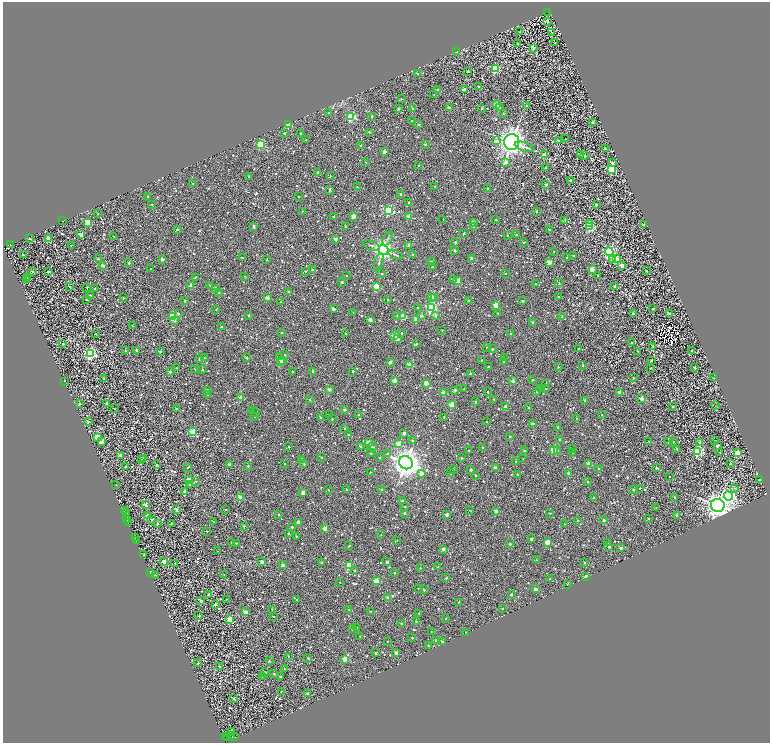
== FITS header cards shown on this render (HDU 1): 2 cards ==
NAXIS1  =                 1535
NAXIS2  =                 1481

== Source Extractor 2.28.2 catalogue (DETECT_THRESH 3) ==
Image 1535 x 1481 px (HDU 1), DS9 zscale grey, zoomed out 1/2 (1 PNG px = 2 x 2 image px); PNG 772 x 745 px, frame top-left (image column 2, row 1481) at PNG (3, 2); each listed source drawn as its Kron ellipse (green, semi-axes under 4 px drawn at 4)
Background 1.43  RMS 2.8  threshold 8.3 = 3 sigma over >= 5 px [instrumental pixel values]
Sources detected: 1577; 357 cannot appear on this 1/2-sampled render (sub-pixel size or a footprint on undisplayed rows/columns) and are neither listed nor drawn; of the other 1220, the 500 brightest by FLUX_AUTO listed and drawn (720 fainter detections omitted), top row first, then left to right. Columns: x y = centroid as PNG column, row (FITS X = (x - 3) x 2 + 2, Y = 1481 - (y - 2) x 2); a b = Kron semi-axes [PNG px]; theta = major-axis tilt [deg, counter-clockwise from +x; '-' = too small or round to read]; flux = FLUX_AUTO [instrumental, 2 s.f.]
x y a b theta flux
548 13 3 1 - 3000
547 22 4 2 - 740
520 32 2 2 - 1100
552 32 2 2 - 1400
517 43 2 2 - 610
555 43 2 2 - 700
533 49 2 2 - 3000
457 51 2 2 - 8300
495 68 3 3 - 41000
468 71 3 2 - 1500
417 73 2 2 - 810
478 86 2 2 - 1500
437 90 2 2 - 2300
464 90 2 2 - 5500
434 95 2 2 - 900
401 99 2 2 - 1100
496 104 2 2 - 8700
527 106 2 2 - 2300
449 108 2 2 - 4000
499 108 2 2 - 8100
398 109 2 2 - 2700
413 109 2 2 - 1500
482 109 2 2 - 900
328 113 2 2 - 1400
503 113 2 2 - 570
351 116 3 3 - 55000
372 116 2 2 - 2200
412 120 2 2 - 950
593 122 2 2 - 1300
289 125 2 2 - 10000
419 125 2 2 - 1800
369 132 2 2 - 940
284 133 2 2 - 1600
301 134 2 2 - 1600
565 139 2 2 - 560
306 140 2 2 - 860
558 140 2 2 - 3100
496 141 3 3 - 2800
512 142 8 7 - 430000
260 144 3 3 - 45000
425 144 2 2 - 2700
361 146 3 2 - 1600
524 147 10 4 -20 2200
605 149 2 2 - 550
384 152 2 2 - 6400
581 154 2 2 - 1300
544 155 3 2 - 4600
585 156 2 2 - 630
365 162 2 2 - 720
506 162 2 2 - 4300
612 163 2 2 - 2500
418 165 2 2 - 670
545 168 2 2 - 620
611 170 3 3 - 33000
318 172 2 2 - 3700
249 176 2 2 - 1500
330 176 2 2 - 980
570 180 2 2 - 1600
193 183 2 2 - 1100
546 184 2 2 - 2800
435 186 2 2 - 630
357 187 2 2 - 1200
488 189 2 2 - 1300
330 190 2 2 - 920
400 194 2 2 - 1200
148 197 2 2 - 1500
298 197 2 2 - 870
409 203 2 2 - 880
152 204 2 2 - 880
596 205 2 2 - 1700
302 211 2 2 - 620
389 211 3 3 - 66000
536 212 2 2 - 1400
98 214 2 2 - 840
333 216 2 2 - 1700
353 216 2 2 - 7400
409 216 2 2 - 5900
443 219 2 2 - 560
496 220 2 2 - 1000
565 220 2 2 - 530
63 221 2 1 - 1900
88 222 2 2 - 16000
473 222 2 2 - 3000
589 223 3 2 - 16000
643 225 2 2 - 1500
254 226 2 2 - 1800
345 226 2 2 - 620
473 227 2 2 - 3200
590 227 3 3 - 34000
177 229 2 2 - 1700
549 230 2 2 - 670
81 234 2 2 - 9900
463 234 3 2 - 1000
507 235 2 2 - 680
517 235 2 2 - 1900
114 236 2 2 - 590
388 238 7 2 60 620
29 239 2 2 - 2800
49 239 2 2 - 16000
335 239 2 2 - 3200
455 242 2 2 - 2300
524 242 2 2 - 760
10 245 3 2 - 730
71 245 2 2 - 720
371 245 9 2 -19 850
409 245 2 2 - 2600
383 250 5 5 - 280000
455 250 2 2 - 1700
554 251 2 2 - 600
609 252 4 4 - 96000
413 254 2 2 - 1000
23 255 2 2 - 1200
396 255 8 2 -23 550
574 256 2 2 - 780
567 257 2 2 - 1100
243 258 2 2 - 860
98 259 2 2 - 1500
162 259 2 2 - 5100
472 259 2 2 - 5700
616 259 2 2 - 13000
267 260 2 2 - 620
612 260 2 2 - 5300
431 261 3 2 - 680
379 262 9 2 75 740
550 262 2 2 - 11000
129 263 2 2 - 1400
103 265 2 2 - 3300
622 265 3 2 - 4500
432 267 2 2 - 890
150 269 2 2 - 660
592 269 2 2 - 15000
312 270 2 2 - 2400
48 271 3 2 - 1400
305 271 2 2 - 630
647 271 2 2 - 810
32 272 2 2 - 1200
382 274 2 2 - 1000
506 274 2 2 - 700
346 275 2 2 - 730
598 275 2 2 - 670
245 276 3 2 - 650
27 278 2 2 - 590
195 278 4 3 - 580
453 279 2 2 - 1400
26 280 2 2 - 640
458 281 3 2 - 15000
342 282 2 2 - 1100
559 283 2 2 - 600
535 284 2 2 - 560
210 285 2 2 - 980
69 286 2 2 - 660
191 286 2 2 - 6800
376 286 3 3 - 24000
615 286 2 2 - 5000
87 287 2 2 - 900
216 288 2 2 - 870
95 289 2 2 - 630
289 292 2 2 - 2700
219 293 2 2 - 590
90 295 2 2 - 710
432 297 2 2 - 6200
559 297 2 2 - 900
123 298 2 2 - 1000
267 298 2 2 - 5600
435 298 2 2 - 3600
388 299 2 2 - 930
86 300 2 2 - 640
185 300 2 2 - 1300
469 301 2 2 - 1800
522 301 2 2 - 1500
281 302 2 2 - 570
496 305 2 2 - 12000
418 308 2 2 - 600
431 308 4 3 - 71000
653 308 2 2 - 940
333 309 2 2 - 4200
216 310 2 2 - 760
353 312 2 2 - 540
498 313 2 2 - 560
179 314 2 2 - 740
633 314 2 2 - 1200
670 314 3 2 - 5100
249 315 2 2 - 1300
397 315 4 2 - 600
436 315 3 2 - 1800
173 316 3 3 - 40000
403 316 2 2 - 19000
421 316 2 2 - 2400
562 317 2 2 - 570
416 319 3 2 - 5700
370 320 2 2 - 4800
175 321 2 2 - 670
533 322 2 2 - 3100
132 326 2 2 - 900
221 327 2 2 - 1900
442 330 2 2 - 520
282 332 2 2 - 590
346 333 2 2 - 570
401 333 2 2 - 1200
96 334 2 2 - 620
510 334 2 2 - 1200
395 336 2 2 - 16000
397 339 4 2 - 3400
632 343 2 2 - 680
62 344 3 2 - 870
416 344 2 2 - 1300
653 346 2 2 - 610
487 347 2 2 - 680
578 348 2 2 - 550
492 349 2 2 - 1600
125 350 2 2 - 1400
137 350 2 2 - 2900
638 351 2 2 - 690
691 351 2 2 - 1300
160 352 2 2 - 1400
90 353 4 4 - 90000
285 355 2 2 - 1100
280 356 2 2 - 570
204 358 2 2 - 530
247 358 3 2 - 880
504 358 2 2 - 860
199 359 2 2 - 1100
482 360 2 2 - 650
651 360 2 2 - 1600
282 361 2 2 - 2600
280 362 2 2 - 13000
390 362 2 2 - 4000
504 362 2 2 - 1400
410 365 3 2 - 12000
582 366 2 2 - 880
488 367 2 2 - 700
558 367 2 2 - 970
176 368 2 2 - 610
650 368 2 2 - 660
695 368 2 2 - 2000
195 369 2 2 - 640
203 369 2 2 - 830
292 371 2 2 - 540
353 371 2 2 - 1400
170 372 2 2 - 1100
312 372 3 1 - 670
470 373 2 2 - 1100
633 378 2 2 - 560
714 378 2 2 - 670
103 379 2 2 - 1200
394 380 2 2 - 7400
532 380 2 2 - 1100
64 381 2 2 - 1200
513 381 2 2 - 4300
426 383 2 2 - 10000
546 384 2 2 - 700
540 388 2 2 - 940
545 388 2 2 - 760
329 389 2 2 - 3800
464 389 2 2 - 1300
207 390 3 2 - 1700
455 390 2 2 - 3000
488 392 2 2 - 830
536 392 2 2 - 730
443 393 2 2 - 7700
619 393 2 2 - 9000
208 394 2 2 - 970
241 398 2 2 - 8000
641 398 2 2 - 6600
494 399 2 2 - 540
310 400 2 2 - 1200
585 400 2 2 - 2400
475 401 2 2 - 770
107 403 2 2 - 1400
79 404 3 2 - 560
452 405 2 2 - 17000
673 406 2 2 - 1900
715 406 2 1 - 1200
506 407 2 2 - 6400
528 407 2 2 - 820
114 409 2 2 - 750
177 409 2 2 - 1300
345 409 2 2 - 1500
251 411 2 2 - 620
256 412 2 2 - 530
602 414 2 2 - 890
329 415 2 2 - 1400
359 415 2 2 - 870
255 417 2 2 - 840
320 417 2 2 - 870
444 417 2 2 - 590
577 418 2 2 - 610
332 419 2 2 - 560
88 422 2 2 - 2900
486 422 2 2 - 610
533 423 2 2 - 1000
558 427 2 2 - 740
345 428 2 2 - 560
192 432 3 2 - 16000
404 433 2 2 - 3800
349 435 2 2 - 1300
97 437 3 2 - 20000
510 437 2 2 - 1100
560 439 2 2 - 2200
413 441 3 3 - 720
649 441 2 2 - 600
673 441 2 2 - 690
715 441 2 2 - 760
101 442 3 2 - 5600
668 442 2 2 - 620
368 443 2 2 - 9300
700 443 2 2 - 5600
399 444 3 2 - 15000
360 446 2 2 - 2000
717 446 2 2 - 2600
289 447 2 2 - 1400
372 447 4 3 - 1000
482 448 2 2 - 2200
573 448 2 2 - 560
677 449 2 2 - 1200
468 450 2 2 - 830
524 450 2 2 - 580
553 450 3 2 - 18000
557 450 4 3 - 810
698 451 3 3 - 54000
572 452 2 2 - 530
720 452 2 2 - 550
371 453 2 2 - 1100
737 453 2 2 - 19000
388 454 3 2 - 1500
121 455 2 2 - 2200
322 457 2 2 - 650
380 457 2 2 - 580
144 458 2 2 - 1200
461 458 2 2 - 1000
523 458 2 2 - 550
142 459 2 2 - 560
301 459 2 2 - 3400
516 462 2 2 - 700
406 463 7 6 - 780000
589 463 2 2 - 11000
730 463 3 2 - 910
230 464 2 2 - 4900
284 464 2 2 - 530
304 464 2 2 - 700
156 465 2 2 - 800
126 466 2 2 - 1600
248 466 2 2 - 890
188 468 2 2 - 550
495 468 2 2 - 2900
656 468 2 2 - 1700
453 469 2 2 - 830
598 469 2 2 - 1800
471 470 2 2 - 1600
370 472 2 2 - 660
421 473 3 2 - 7900
450 473 3 2 - 910
568 473 2 2 - 2300
518 474 2 2 - 1200
475 475 2 2 - 1100
670 477 2 2 - 590
760 479 2 2 - 3300
189 480 2 2 - 6300
196 481 2 2 - 660
587 482 2 2 - 1100
190 484 2 2 - 2200
116 485 2 2 - 640
640 488 2 2 - 770
735 488 4 3 - 550
346 489 2 2 - 830
382 489 2 2 - 1400
633 489 2 2 - 1700
328 490 2 2 - 710
184 492 2 2 - 2000
303 493 2 2 - 7800
729 496 5 4 - 160000
675 497 2 2 - 640
241 498 2 2 - 14000
594 498 2 2 - 840
403 501 2 2 - 2400
146 505 2 2 - 2800
718 505 7 6 - 390000
405 507 2 2 - 520
656 508 2 2 - 590
176 509 2 2 - 2000
226 509 2 2 - 580
470 510 2 2 - 560
124 511 2 1 - 1400
496 511 2 2 - 5200
127 512 2 2 - 1700
405 513 2 2 - 1500
550 513 2 2 - 1100
447 514 2 2 - 5500
147 515 2 2 - 4600
278 515 2 2 - 600
676 515 2 2 - 2700
127 519 3 2 - 2100
152 519 2 2 - 1200
649 519 2 2 - 640
577 520 2 2 - 680
604 520 2 2 - 2200
128 522 2 1 - 810
213 522 2 2 - 820
298 522 2 2 - 6200
171 523 2 2 - 1700
157 524 2 2 - 950
564 524 2 2 - 910
244 526 2 2 - 610
292 527 2 2 - 1300
325 529 2 2 - 12000
207 531 2 2 - 650
288 533 2 2 - 620
381 535 2 2 - 690
296 536 3 2 - 600
135 538 3 1 - 950
531 539 2 2 - 2400
397 540 3 2 - 630
136 541 2 1 - 630
232 542 2 2 - 540
547 542 2 2 - 14000
236 543 2 2 - 530
607 543 2 2 - 2200
510 544 2 2 - 1600
349 546 3 2 - 730
609 547 2 2 - 2400
621 548 2 2 - 3800
443 549 2 2 - 4400
217 551 2 2 - 640
144 555 2 2 - 1800
536 560 2 2 - 530
164 562 2 2 - 10000
262 562 2 2 - 4800
321 562 3 2 - 970
387 562 2 2 - 2600
584 562 2 2 - 1800
175 563 2 2 - 930
283 565 2 2 - 4100
349 565 3 3 - 31000
438 567 2 2 - 1200
420 568 2 2 - 640
354 570 2 2 - 890
150 572 2 2 - 5100
395 573 2 2 - 890
155 575 3 2 - 800
224 575 2 2 - 600
586 577 2 2 - 9300
446 578 2 2 - 680
550 579 2 2 - 1500
376 581 3 2 - 19000
340 583 2 2 - 700
567 584 2 2 - 700
419 588 2 2 - 1100
535 589 2 2 - 5500
424 590 2 2 - 770
511 594 2 2 - 1500
209 595 3 2 - 3100
388 597 2 2 - 3500
226 599 2 2 - 540
297 599 2 2 - 710
201 601 2 2 - 3800
459 602 2 2 - 560
216 605 2 2 - 1800
502 608 2 2 - 1200
272 609 2 2 - 850
349 609 2 2 - 550
370 611 2 2 - 890
246 612 2 2 - 7500
419 613 2 2 - 1000
199 616 2 2 - 1100
273 616 2 2 - 660
446 618 2 2 - 680
230 619 3 3 - 29000
416 621 2 2 - 680
401 623 2 2 - 2200
357 627 2 2 - 1400
352 629 2 2 - 2000
431 631 2 2 - 550
466 632 2 1 - 670
360 636 2 2 - 680
412 637 2 2 - 580
387 641 2 1 - 570
435 641 2 2 - 980
442 641 2 2 - 2000
428 646 2 2 - 1300
375 653 2 2 - 1500
396 653 2 2 - 3800
289 656 2 2 - 690
308 658 2 2 - 1100
345 659 2 2 - 13000
269 661 2 2 - 1100
198 663 2 2 - 690
219 666 2 2 - 1000
284 669 2 2 - 720
265 673 2 2 - 2800
274 674 2 2 - 1600
262 676 2 2 - 840
280 676 2 2 - 1200
282 691 2 2 - 760
307 693 2 2 - 2500
234 699 2 2 - 670
231 732 2 2 - 6500
230 735 4 1 - 1800
225 736 2 1 - 990
235 737 2 2 - 6100
227 738 2 1 - 3000
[720 fainter detections neither listed nor drawn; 357 sub-pixel or undisplayed-footprint detections neither listed nor drawn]